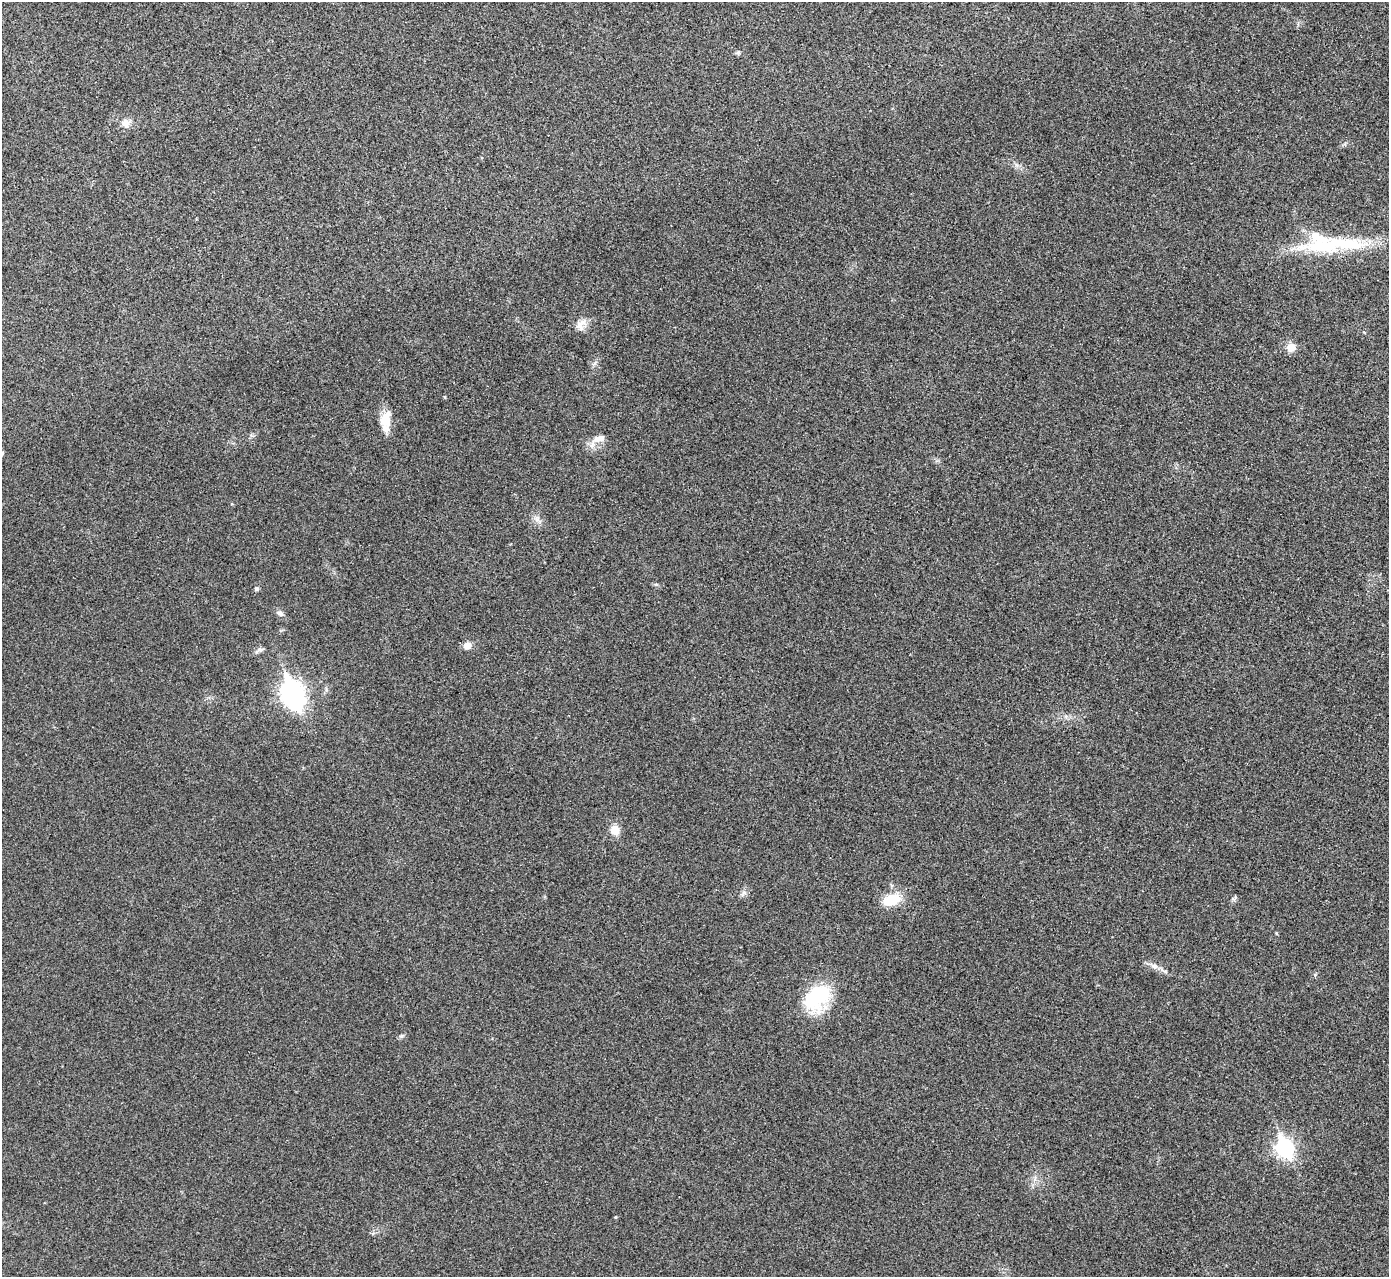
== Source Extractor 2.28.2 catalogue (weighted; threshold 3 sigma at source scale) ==
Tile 10 of 4 x 4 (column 2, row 3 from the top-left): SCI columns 1392-2778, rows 1435-2709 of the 5559 x 5548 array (HDU 1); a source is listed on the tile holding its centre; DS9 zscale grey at full resolution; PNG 1391 x 1279 px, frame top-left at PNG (2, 2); no overlay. Shown black and unused: <1% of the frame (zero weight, under 3 of 4 exposures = <1% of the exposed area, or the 3 px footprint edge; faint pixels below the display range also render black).
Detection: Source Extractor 2.28.2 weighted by HDU 2 'WHT'; one run over the whole footprint, this tile lists its part. Background 0.0293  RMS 0.0061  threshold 0.0273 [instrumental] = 3 sigma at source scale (4.5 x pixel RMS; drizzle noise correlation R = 1.50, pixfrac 1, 0.05/0.05 arcsec/px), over >= 5 px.
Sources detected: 23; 3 inside a brighter object's white glare — not listed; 1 inside a brighter listed object's ellipse — not listed separately; the other 19 listed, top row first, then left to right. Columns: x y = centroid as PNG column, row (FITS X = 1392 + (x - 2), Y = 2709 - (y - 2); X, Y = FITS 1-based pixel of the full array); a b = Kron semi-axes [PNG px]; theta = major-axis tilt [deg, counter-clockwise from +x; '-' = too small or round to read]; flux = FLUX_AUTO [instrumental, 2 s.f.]
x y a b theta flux
738 53 6 5 - 0.97
125 123 12 9 9 3.9
1322 246 64 20 -3 40
581 324 19 10 53 5.1
1291 347 8 8 - 6.4
386 421 26 12 85 9.8
601 438 12 10 19 4.3
537 519 8 6 -45 2.2
256 589 4 4 - 1.4
280 613 9 6 -28 1.9
467 645 10 7 22 3.8
260 650 8 5 15 1.7
292 692 9 8 - 310
615 830 10 9 - 6.9
892 900 19 11 20 16
1155 966 9 6 -27 2.5
817 997 34 23 46 39
1285 1148 9 7 -64 180
615 1217 4 4 - 0.52
Unlisted compact peaks at least as high as the median listed source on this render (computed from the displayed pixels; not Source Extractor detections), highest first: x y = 744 893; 401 1036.